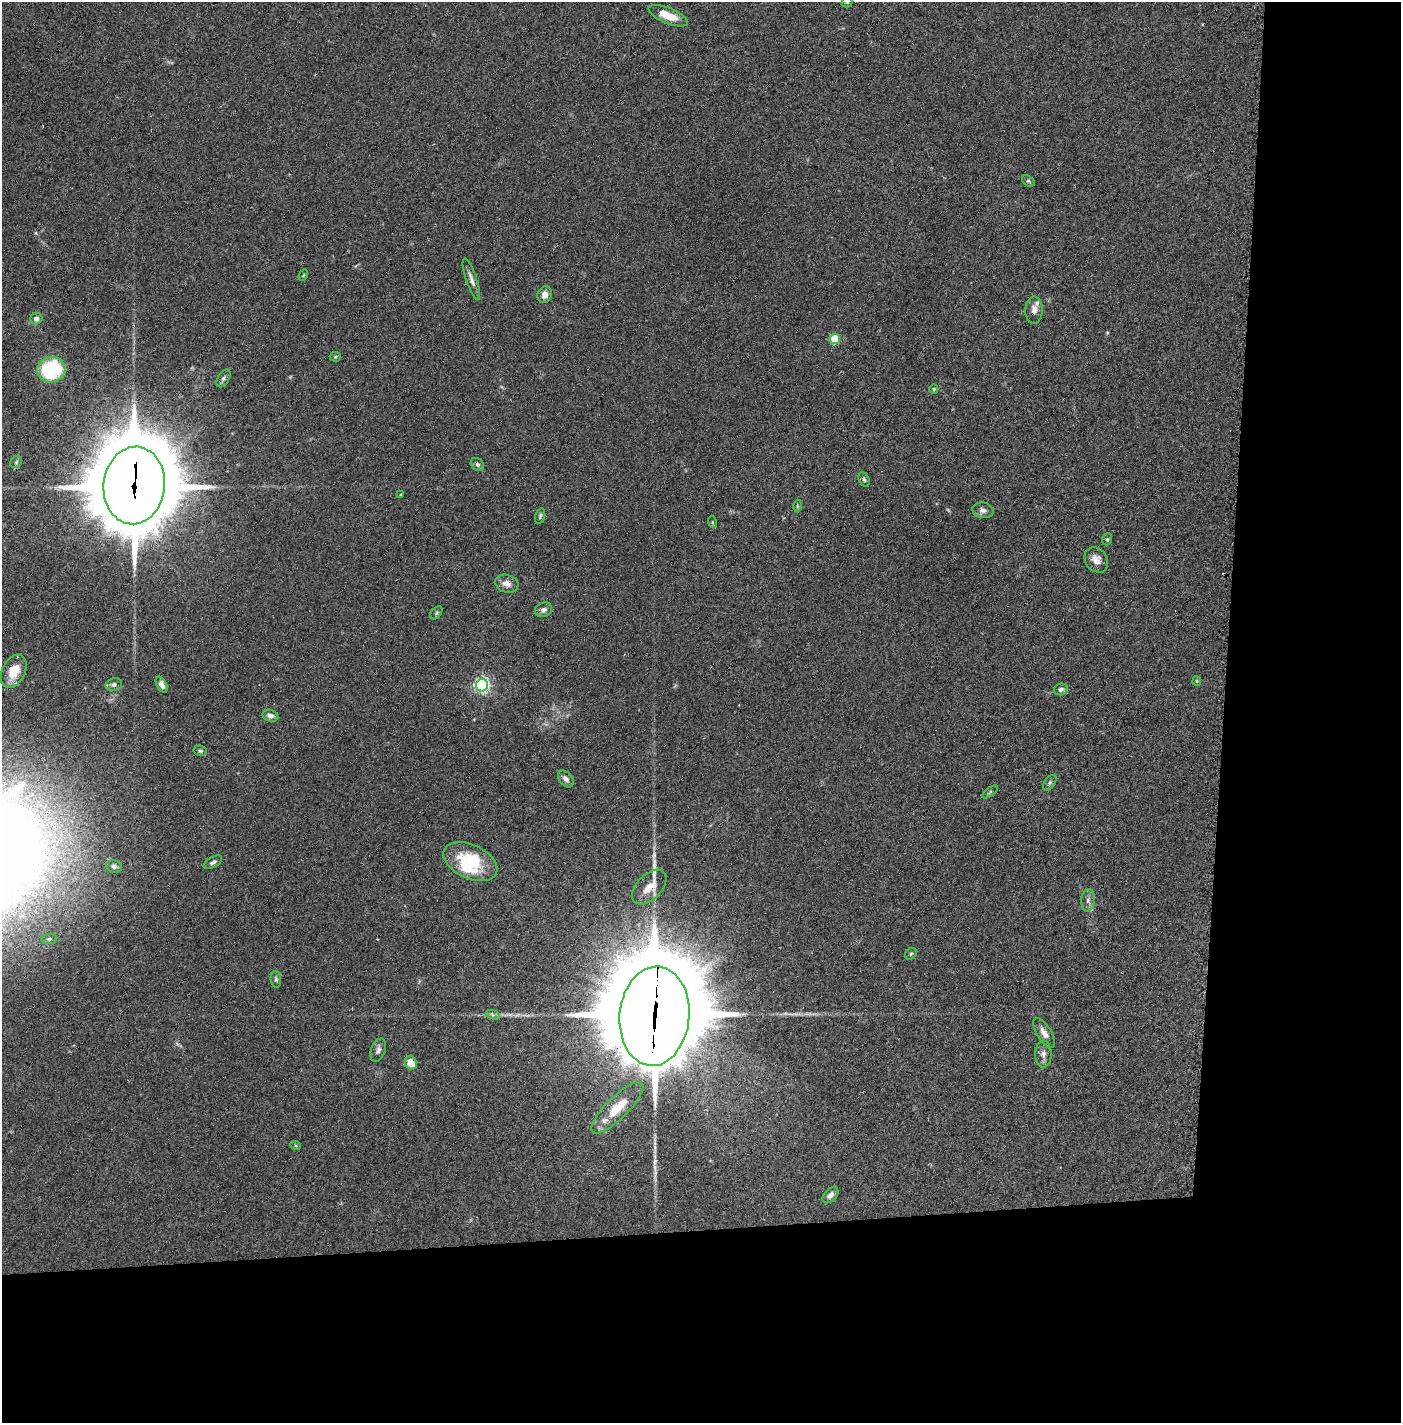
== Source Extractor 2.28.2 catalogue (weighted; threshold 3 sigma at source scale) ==
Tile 9 of 3 x 3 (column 3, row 3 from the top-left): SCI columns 2861-4259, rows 41-1461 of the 4277 x 4302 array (HDU 1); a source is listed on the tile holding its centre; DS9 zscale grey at full resolution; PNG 1403 x 1425 px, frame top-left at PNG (2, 2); each listed source drawn as its Kron ellipse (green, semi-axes under 4 px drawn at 4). Shown black and unused: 24% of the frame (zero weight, under 2 of 3 exposures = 1% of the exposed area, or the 3 px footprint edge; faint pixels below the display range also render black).
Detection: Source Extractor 2.28.2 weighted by HDU 2 'WHT'; one run over the whole footprint, this tile lists its part. Background 0.0927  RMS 0.0075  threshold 0.0337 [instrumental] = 3 sigma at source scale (4.5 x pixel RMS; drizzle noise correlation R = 1.50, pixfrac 1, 0.05/0.05 arcsec/px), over >= 5 px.
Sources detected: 66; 1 too faint to see at this stretch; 1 inside a brighter object's white glare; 4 cosmic-ray / hot-pixel residue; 2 long thin detections or spike segments (spike, bleed or trail) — neither listed nor drawn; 3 inside a brighter listed object's ellipse — not listed separately; the other 55 listed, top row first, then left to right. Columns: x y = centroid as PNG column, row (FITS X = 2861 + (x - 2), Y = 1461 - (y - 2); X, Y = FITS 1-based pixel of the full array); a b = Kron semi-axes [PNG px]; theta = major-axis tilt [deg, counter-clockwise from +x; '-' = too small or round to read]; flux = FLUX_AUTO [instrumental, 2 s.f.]
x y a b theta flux
847 2 5 5 - 1.1
668 16 21 7 -22 14
1028 181 7 4 -35 1.2
303 275 6 4 59 0.92
471 279 22 5 -71 4.6
545 295 8 7 - 4.6
1034 310 13 8 89 4.9
36 319 6 5 - 3.5
835 339 5 5 - 32
335 357 5 4 - 0.99
51 370 14 12 16 70
223 378 10 5 58 2
934 389 5 4 - 0.81
16 462 6 5 - 1.3
477 464 7 6 - 1.9
864 479 7 5 -63 1.5
134 485 39 31 84 9400
401 495 3 3 - 1.5
797 506 6 4 -89 0.94
983 510 10 7 -10 3.4
540 516 8 4 75 1.4
712 522 6 3 -72 0.86
1107 539 6 4 69 1.1
1096 560 13 11 -52 6.7
507 584 12 8 -15 5.3
543 610 9 7 24 3.1
436 613 7 4 51 1.2
14 671 17 11 64 15
1197 681 5 4 - 0.73
114 685 8 6 14 2.4
162 685 9 5 -61 3.3
482 685 6 6 - 210
1061 689 7 5 15 2.4
270 716 8 5 -19 3.7
200 751 6 5 - 1.2
566 779 9 6 -51 3.5
1050 783 9 5 54 1.7
990 792 9 3 36 1
213 862 10 5 30 2.3
470 862 29 17 -25 45
114 866 8 6 -13 2.1
649 887 21 12 46 11
1088 900 11 6 83 3.2
49 939 8 5 9 1.5
911 954 6 5 - 1.2
276 979 8 5 -82 1.7
493 1015 7 4 -19 1.6
654 1016 50 35 85 18000
1044 1033 17 7 -58 5.5
378 1050 12 7 70 3
1043 1054 13 8 89 4.8
411 1063 7 6 - 11
617 1108 34 11 44 20
296 1146 5 3 - 0.78
830 1195 10 6 45 3.4
Overlapping masked pixels (flux is a lower limit): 2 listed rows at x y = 134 485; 654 1016
Isophote crosses this tile's border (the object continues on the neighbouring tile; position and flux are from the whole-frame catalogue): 1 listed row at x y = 847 2